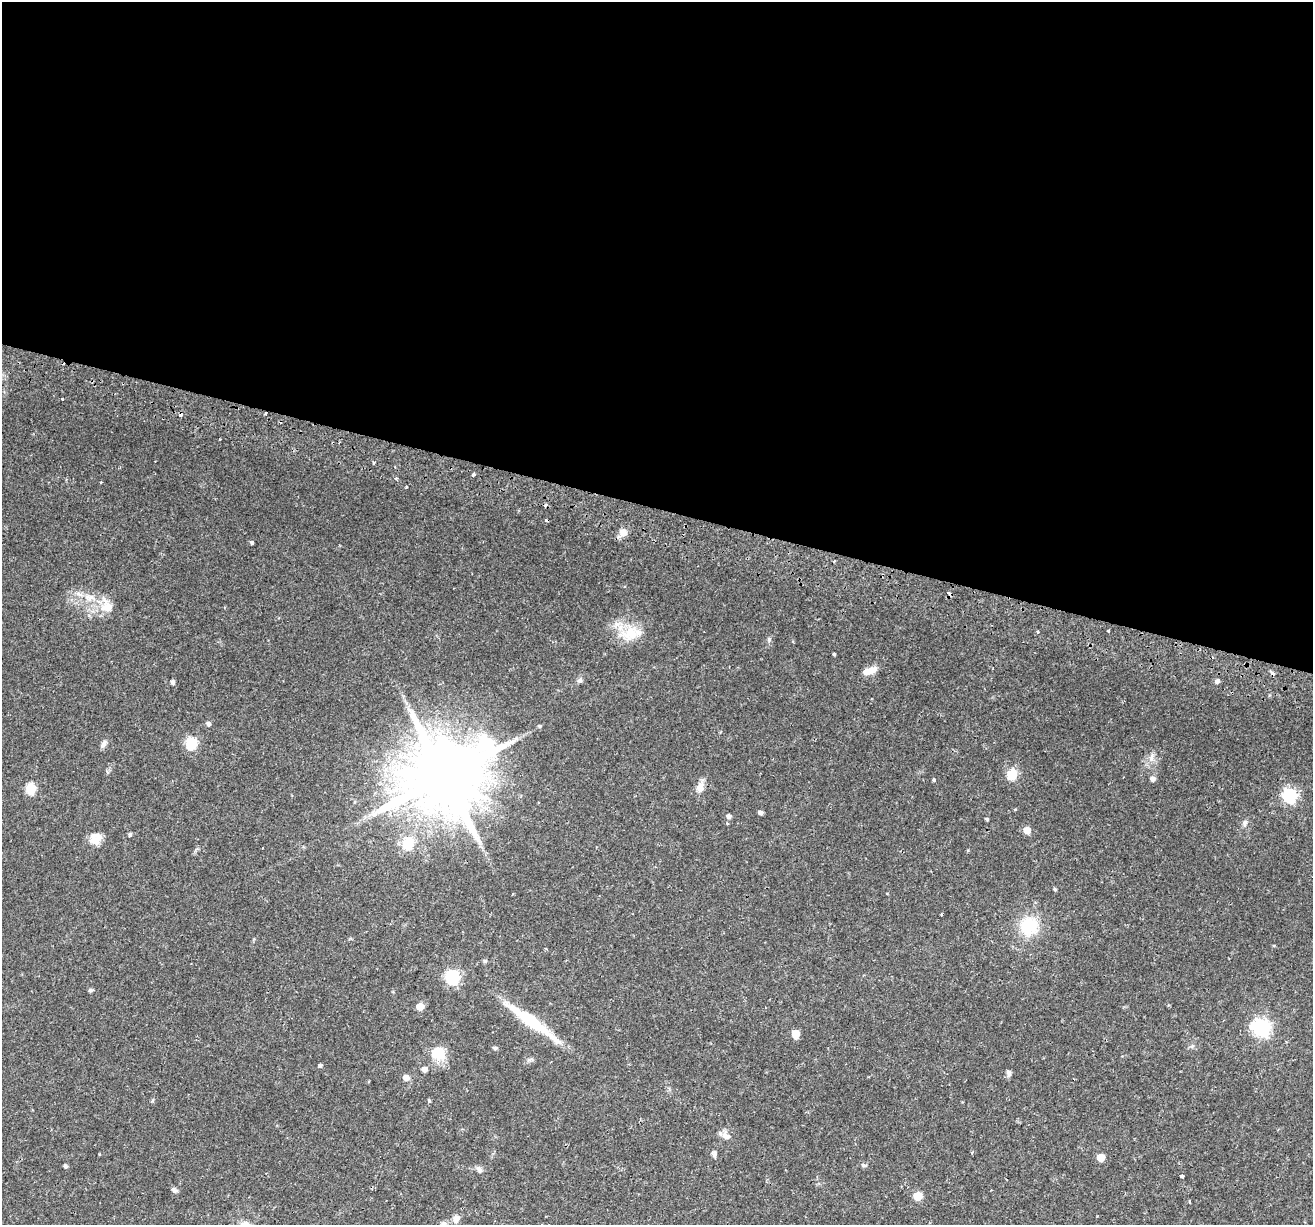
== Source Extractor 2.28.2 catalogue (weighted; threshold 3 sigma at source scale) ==
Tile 3 of 4 x 4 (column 3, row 1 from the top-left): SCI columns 2699-4009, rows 4025-5247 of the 5386 x 5541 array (HDU 1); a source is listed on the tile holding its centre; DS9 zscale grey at full resolution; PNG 1315 x 1227 px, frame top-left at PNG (2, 2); no overlay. Shown black and unused: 41% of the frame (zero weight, under 2 of 3 exposures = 5% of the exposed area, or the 3 px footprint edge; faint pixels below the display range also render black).
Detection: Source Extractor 2.28.2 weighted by HDU 2 'WHT'; one run over the whole footprint, this tile lists its part. Background 0.0387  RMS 0.0035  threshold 0.0159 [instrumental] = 3 sigma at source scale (4.5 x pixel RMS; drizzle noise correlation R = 1.50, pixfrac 1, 0.0396/0.0396 arcsec/px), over >= 5 px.
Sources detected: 78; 1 inside a brighter object's white glare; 8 cosmic-ray / hot-pixel residue — not listed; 2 inside a brighter listed object's ellipse — not listed separately; the other 67 listed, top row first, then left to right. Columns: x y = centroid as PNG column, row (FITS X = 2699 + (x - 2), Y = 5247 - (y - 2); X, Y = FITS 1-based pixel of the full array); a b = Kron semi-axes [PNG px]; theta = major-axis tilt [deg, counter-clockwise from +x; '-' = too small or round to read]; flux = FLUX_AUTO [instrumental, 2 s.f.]
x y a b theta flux
62 398 3 3 - 0.75
333 443 3 2 - 0.34
473 474 4 3 - 3
396 478 4 3 - 0.41
406 487 4 2 - 0.32
623 532 8 8 - 2.9
251 542 4 4 - 0.64
89 597 17 10 -4 4.5
107 607 19 17 -5 5.9
1108 631 3 3 - 0.87
1038 632 3 3 - 0.74
631 633 29 21 20 9.9
769 639 6 5 - 0.63
834 654 3 3 - 0.35
872 670 11 8 33 3.2
580 680 8 6 62 0.94
1217 681 5 5 - 1.1
173 682 5 4 - 0.97
208 724 5 4 - 1
540 726 5 4 - 0.48
191 743 6 6 - 31
103 744 10 6 60 1.3
1151 758 12 4 85 1.4
1012 774 6 5 - 23
444 776 22 19 51 4500
934 779 3 3 - 1.3
1152 779 5 5 - 1.6
700 787 13 9 76 2.9
31 788 6 5 - 23
1289 796 7 6 - 65
760 812 5 4 - 1.1
728 816 5 5 - 1.3
987 819 4 4 - 0.47
1245 823 9 7 61 1.2
1027 830 5 5 - 4.6
130 834 4 4 - 0.71
94 839 20 10 -66 3.4
408 844 6 6 - 26
1055 889 5 4 - 0.41
942 915 3 2 - 0.32
1029 926 25 24 - 13
485 961 5 5 - 0.59
453 977 7 6 - 64
90 990 6 5 - 0.58
420 1007 5 5 - 5.5
530 1020 63 11 -35 19
1261 1028 7 7 - 120
796 1034 6 5 - 7.7
495 1048 5 4 - 0.68
437 1052 10 8 -30 11
530 1060 9 4 19 0.71
320 1065 4 4 - 0.7
424 1069 5 5 - 1.9
1009 1073 9 6 -84 1.1
406 1078 6 5 - 2.8
429 1101 5 4 - 0.47
726 1136 13 8 -39 2.2
972 1152 5 3 - 0.32
714 1154 9 6 85 0.92
1101 1157 5 5 - 6.3
864 1165 7 4 -19 0.58
65 1166 4 4 - 0.75
479 1170 9 7 -59 1.1
1182 1176 3 3 - 3.4
175 1190 9 5 -28 0.86
918 1196 6 5 - 12
456 1218 11 9 60 1.9
Overlapping masked pixels (flux is a lower limit): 1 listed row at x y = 333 443